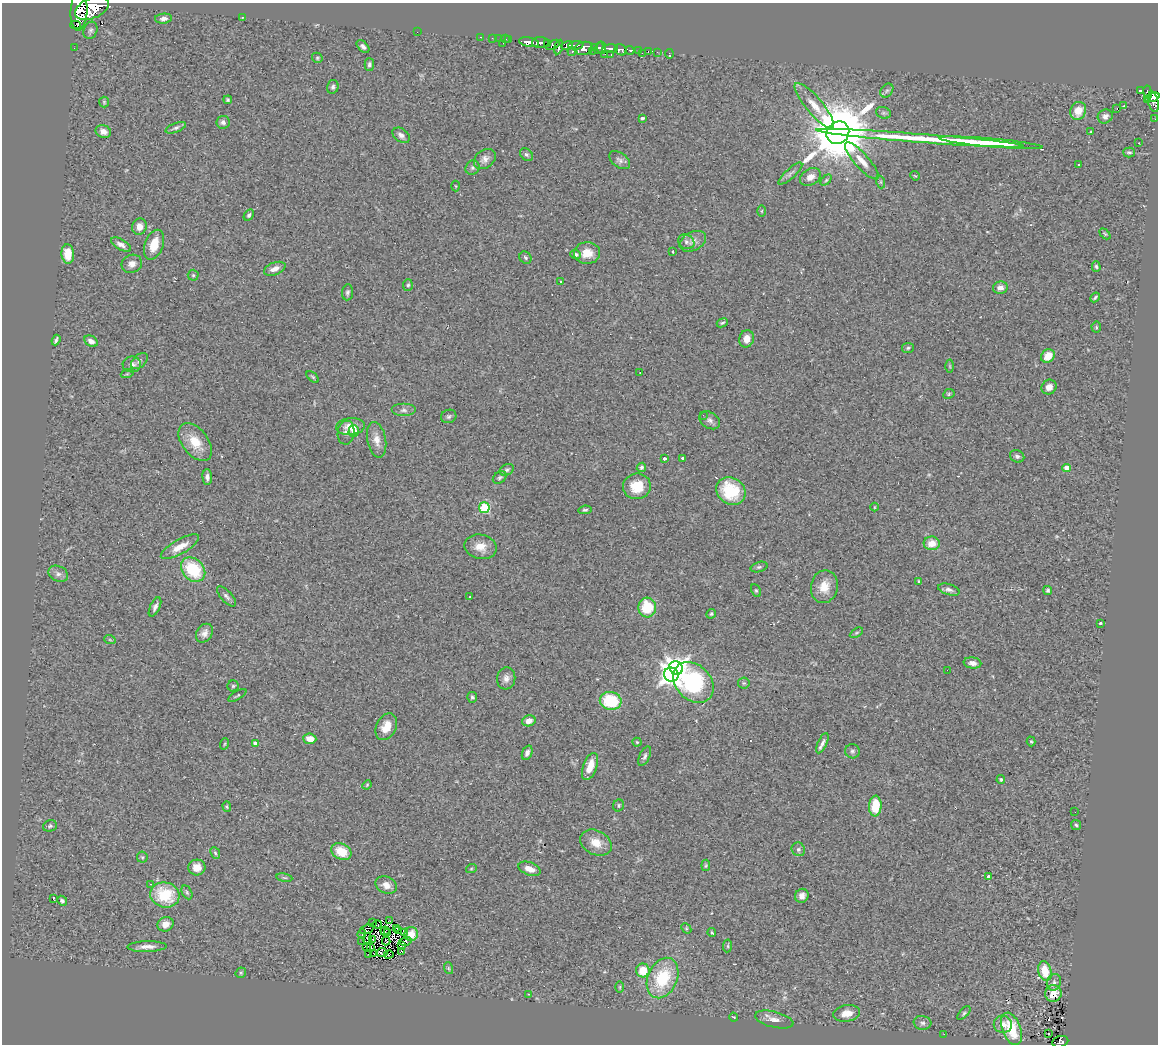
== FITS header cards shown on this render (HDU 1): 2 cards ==
NAXIS1  =                 1156
NAXIS2  =                 1042

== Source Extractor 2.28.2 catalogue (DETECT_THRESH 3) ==
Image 1156 x 1042 px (HDU 1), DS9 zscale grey, 1 PNG px = 1 image px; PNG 1160 x 1046 px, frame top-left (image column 1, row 1042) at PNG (2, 3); each listed source drawn as its Kron ellipse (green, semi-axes under 4 px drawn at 4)
Background 0.665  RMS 0.066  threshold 0.199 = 3 sigma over >= 5 px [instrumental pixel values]
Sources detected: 260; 5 with non-positive FLUX_AUTO (blend fragments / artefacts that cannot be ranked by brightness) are neither listed nor drawn; the other 255 listed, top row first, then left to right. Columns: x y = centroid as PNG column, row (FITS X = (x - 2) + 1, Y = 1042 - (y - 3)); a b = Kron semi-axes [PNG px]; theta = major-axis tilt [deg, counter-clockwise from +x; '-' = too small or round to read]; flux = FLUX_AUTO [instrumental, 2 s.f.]
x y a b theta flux
92 8 18 10 23 2200
79 11 20 8 87 1600
242 17 3 3 - 4
164 19 8 5 4 18
76 25 5 3 - 10000
90 30 9 6 68 12
417 32 2 2 - 5.1
481 37 3 2 - 12
492 38 3 2 - 5.9
499 39 2 2 - 4.6
506 39 3 2 - 6.2
509 40 2 2 - 5
529 42 10 4 -11 680
503 43 3 2 - 28
540 43 8 5 -3 400
547 44 4 2 - 46
553 45 7 3 30 130
576 45 7 4 4 150
567 46 6 4 16 240
363 47 7 4 -44 13
559 47 7 3 77 300
594 47 2 2 - 110
74 48 2 2 - 2.8
584 48 9 6 12 330
599 48 6 2 64 6.6
602 48 6 4 -82 200
610 49 8 4 5 130
621 50 6 5 - 300
630 50 4 3 - 98
638 50 4 3 - 27
572 52 4 3 - 120
593 52 3 2 - 8.8
648 52 3 2 - 4.9
657 52 3 2 - 4.1
642 53 2 2 - 6.7
605 54 2 2 - 23
669 54 5 2 - 8.3
611 55 3 2 - 14
317 58 5 5 - 6.5
369 65 6 5 - 11
333 87 7 6 - 12
1140 90 4 3 - 39
887 91 7 5 53 10
1148 92 7 3 -82 190
1152 97 7 4 21 220
228 100 4 3 - 6.8
1147 100 3 2 - 20
104 102 5 5 - 5.3
1153 102 10 5 -78 180
814 106 29 8 -50 73
1124 106 3 2 - 3.5
1117 109 3 2 - 4.6
1078 111 9 7 67 67
883 113 7 5 -19 9.3
1105 116 8 6 35 22
642 118 4 3 - 9.8
1155 119 3 2 - 6.4
223 122 6 6 - 16
176 128 11 4 21 12
103 131 8 6 -18 29
1091 132 3 3 - 3.6
838 133 12 10 41 40000
401 135 9 6 -35 19
920 138 104 4 -4 450
991 143 52 4 -5 220
1139 143 2 2 - 3.3
1129 153 6 5 - 9.5
526 154 7 5 -41 10
485 159 12 9 39 25
620 160 12 7 -36 16
862 161 24 7 -48 51
1079 164 3 3 - 6.4
472 168 7 6 - 11
790 174 15 5 42 16
915 176 5 4 - 4.5
810 177 11 8 31 40
826 180 6 4 45 6.1
881 182 7 4 -72 7.3
456 186 5 3 - 4.5
761 211 5 3 - 4.2
249 215 6 4 60 9.9
139 226 8 7 - 33
1105 234 6 4 -45 5.6
693 241 14 9 28 30
686 242 8 7 - 15
121 245 11 5 -31 19
154 245 15 9 70 79
673 252 3 2 - 3.8
587 253 13 11 3 70
68 254 10 6 -85 79
576 254 5 4 - 17
525 257 6 5 - 8.6
132 264 10 9 - 30
1096 266 5 4 - 6.8
275 269 11 6 21 30
193 275 5 5 - 7.1
560 282 3 3 - 6.9
408 285 6 5 - 7.6
1000 288 7 6 - 24
347 292 8 5 83 11
1095 297 5 3 - 6.6
722 323 6 3 23 7.2
1096 327 5 5 - 6
747 339 9 7 77 44
56 340 5 3 - 8.1
91 341 7 5 -29 25
908 348 6 5 - 7.8
1048 356 7 6 - 60
139 361 10 6 45 15
132 364 9 8 - 23
950 366 6 4 -89 5.9
640 372 2 2 - 4.3
127 374 6 4 19 6
313 377 7 4 -42 6.4
1049 387 8 7 - 27
949 394 6 4 24 6.1
404 410 12 6 0 19
703 415 3 2 - 5.6
449 416 8 6 25 11
710 420 11 8 -34 20
350 426 14 8 6 50
354 431 5 5 - 63
346 433 12 8 82 22
377 440 18 9 -80 46
195 442 22 13 -52 97
1017 456 7 6 - 12
682 458 3 3 - 8.4
664 459 3 3 - 8.3
641 467 5 4 - 8.5
1067 468 4 4 - 58
507 470 7 5 27 9.4
207 477 8 5 -86 17
500 477 7 5 33 8.3
637 486 14 13 - 110
731 491 15 13 -35 210
874 507 4 3 - 3.4
484 508 5 5 - 320
585 510 7 4 7 8.7
932 543 8 7 - 57
180 547 21 7 29 61
480 547 16 12 -12 58
759 567 9 5 15 9.3
193 570 14 10 -45 230
58 574 10 7 -27 20
919 581 4 2 - 5.1
824 587 16 13 78 70
756 590 6 4 -62 6.7
949 590 11 5 -17 17
1048 590 5 4 - 8.7
226 596 12 5 -47 15
470 596 3 2 - 2.9
155 607 10 5 65 16
647 607 10 9 - 150
711 614 5 4 - 7.1
1100 623 3 2 - 4.4
204 633 10 7 55 25
856 633 7 4 30 6.9
110 640 6 3 -19 4.8
972 663 9 5 -8 20
676 668 7 6 - 2300
947 670 2 2 - 27
671 675 7 7 - 2300
506 678 11 9 83 26
693 682 23 17 -46 700
744 683 6 6 - 8
233 686 5 5 - 6.2
237 695 10 3 31 5.7
472 697 5 5 - 8
611 701 11 9 -9 230
529 721 7 5 16 28
386 727 14 10 63 63
310 739 6 5 - 53
1031 741 5 4 - 6.9
637 742 4 4 - 5.7
255 743 4 3 - 15
822 743 11 4 65 19
224 744 6 3 70 4.5
852 751 7 7 - 10
527 753 7 5 67 16
645 756 10 5 65 12
590 766 14 7 70 69
1001 779 4 4 - 7.2
367 785 5 4 - 4.3
619 805 6 5 - 8.2
875 806 10 6 86 120
227 807 5 4 - 6.7
1075 812 2 2 - 2.8
1076 825 5 5 - 6.6
50 826 7 5 18 9.4
596 843 16 12 -28 63
798 849 7 6 - 11
341 851 10 8 -25 97
215 853 6 4 -67 7.7
142 857 5 5 - 6.5
706 865 6 4 82 5.9
197 867 8 8 - 45
471 869 5 3 - 4.7
529 869 11 6 -20 41
988 876 4 3 - 13
284 878 8 4 -9 8.2
151 884 3 2 - 3.5
386 885 11 8 -25 34
187 892 7 4 -63 8.2
165 895 15 12 -15 210
802 896 7 6 - 24
53 899 3 2 - 23
62 901 5 4 - 11
390 921 2 2 - 3.5
372 922 3 2 - 1.4
165 924 8 7 - 40
377 924 4 2 - 5.5
397 928 3 2 - 2.7
686 928 6 4 -48 6.2
367 929 7 4 20 3.9
398 930 3 2 - 2.3
385 931 4 2 - 3.7
404 932 3 2 - 5.7
388 933 2 2 - 3.5
712 933 4 3 - 5.8
362 934 4 2 - 3
411 934 7 7 - 31
367 939 6 2 83 0.34
373 939 2 2 - 3.3
362 941 2 2 - 5.4
386 941 4 2 - 1.5
405 941 6 3 18 0.93
402 945 2 2 - 3.6
366 946 3 2 - 3
728 946 6 4 83 7
147 947 19 5 1 32
371 947 4 2 - 3.5
402 951 3 2 - 5.7
374 953 3 2 - 6.3
382 953 5 2 - 2.9
369 954 2 2 - 5.8
389 954 5 3 - 3.1
448 968 6 4 -71 6.3
643 970 7 7 - 89
1045 971 10 6 -77 92
241 973 5 5 - 6.1
663 978 21 14 66 240
1054 982 8 7 - 16
620 987 6 4 89 5.4
1053 993 8 8 - 49
528 994 3 2 - 6.9
847 1013 13 8 9 56
964 1013 8 4 46 8.5
734 1017 4 3 - 4.4
774 1020 19 8 -14 38
922 1023 9 7 -7 15
1003 1024 9 9 - 32
1011 1029 17 9 -70 170
1048 1033 3 2 - 3.7
944 1034 3 2 - 10
1060 1042 8 5 16 110
At the frame edge (FLAGS 8, measured only in part): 3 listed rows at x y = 92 8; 79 11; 1060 1042
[5 non-positive-flux detections neither listed nor drawn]